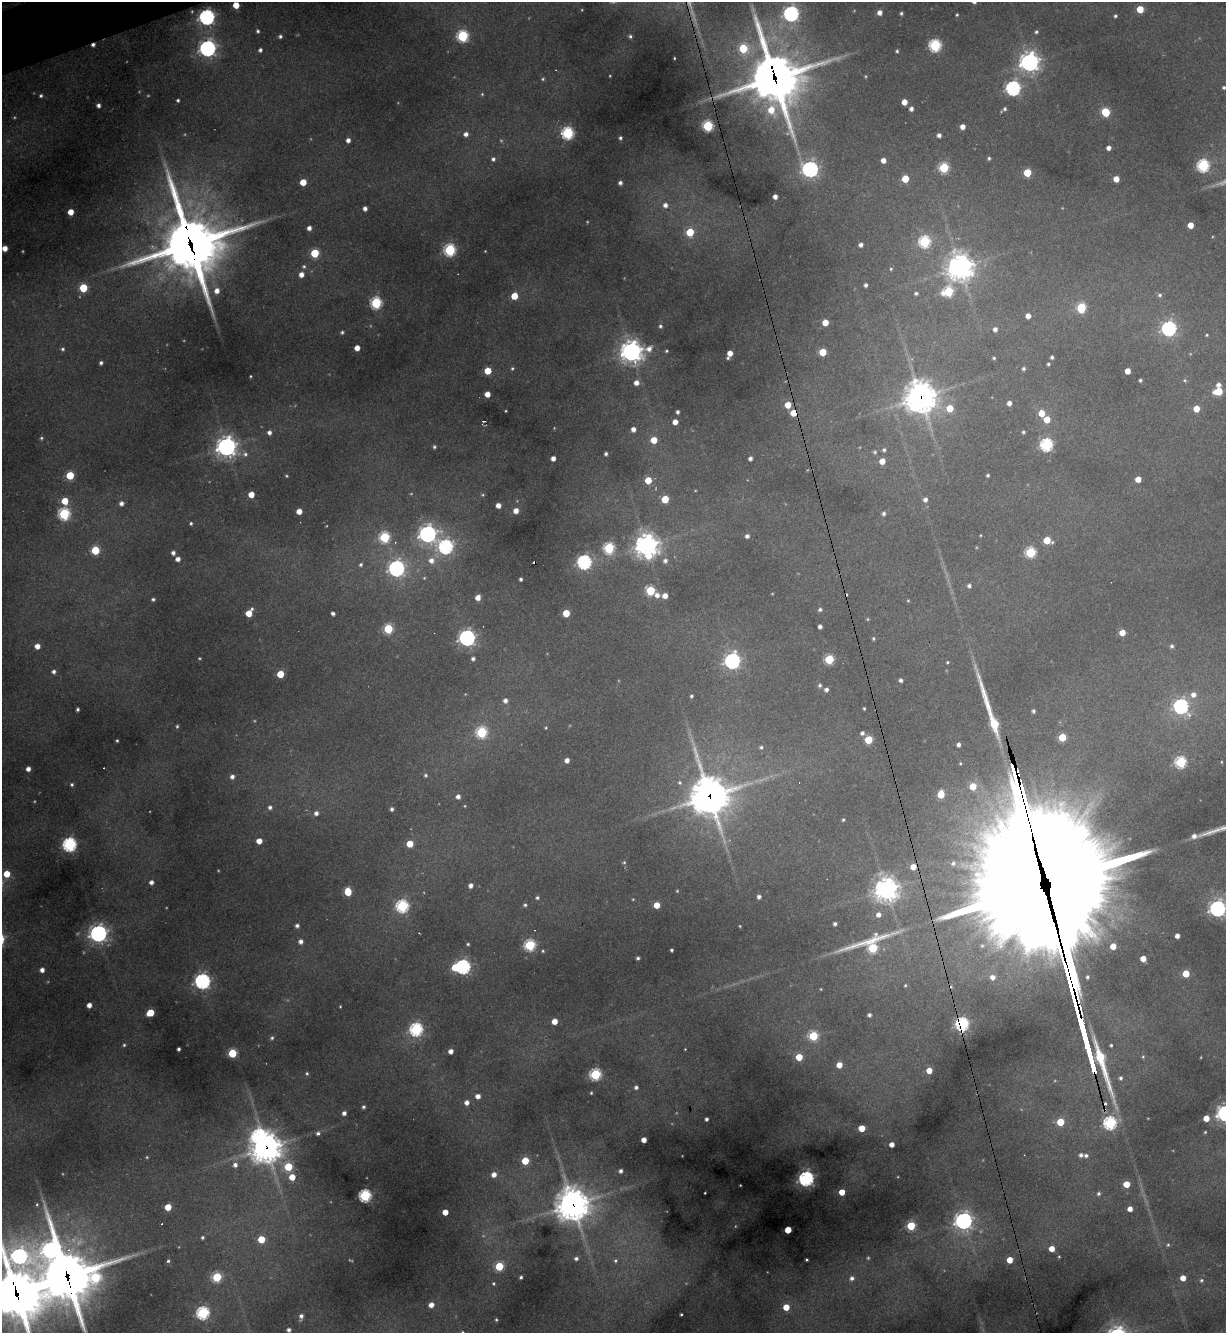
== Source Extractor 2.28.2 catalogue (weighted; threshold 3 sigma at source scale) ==
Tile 11 of 4 x 4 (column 3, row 3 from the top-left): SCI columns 2592-3815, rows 1332-2662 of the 5307 x 5324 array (HDU 1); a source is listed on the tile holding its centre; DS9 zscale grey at full resolution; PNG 1228 x 1335 px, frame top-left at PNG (2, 2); no overlay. Shown black and unused: <1% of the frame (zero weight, under 3 of 4 exposures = <1% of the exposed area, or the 3 px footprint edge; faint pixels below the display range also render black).
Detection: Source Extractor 2.28.2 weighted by HDU 2 'WHT'; one run over the whole footprint, this tile lists its part. Background 0.268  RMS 0.0096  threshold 0.0431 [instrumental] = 3 sigma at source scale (4.5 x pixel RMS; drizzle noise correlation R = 1.50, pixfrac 1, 0.05/0.05 arcsec/px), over >= 5 px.
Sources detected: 417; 35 too faint to see at this stretch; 1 inside a brighter object's white glare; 8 cosmic-ray / hot-pixel residue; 4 long thin detections or spike segments (spike, bleed or trail) — not listed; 4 inside a brighter listed object's ellipse — not listed separately; the other 365 listed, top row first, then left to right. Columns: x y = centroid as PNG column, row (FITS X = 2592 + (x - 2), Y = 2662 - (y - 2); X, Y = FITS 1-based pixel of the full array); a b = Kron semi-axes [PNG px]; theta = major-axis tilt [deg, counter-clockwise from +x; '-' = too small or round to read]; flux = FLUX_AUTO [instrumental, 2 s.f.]
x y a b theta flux
236 5 5 5 - 20
1140 9 5 5 - 29
880 13 5 5 - 7.4
901 13 4 3 - 2.1
791 14 7 7 - 330
957 15 3 3 - 1.4
1115 16 4 4 - 2.1
207 17 7 6 - 390
258 31 5 4 - 2.5
1036 32 4 4 - 2.1
280 36 4 4 - 2.6
462 36 6 6 - 150
630 36 4 4 - 2.1
935 45 6 6 - 160
208 48 7 7 - 480
743 48 6 6 - 60
260 50 5 4 - 3.2
897 51 4 3 - 1.7
674 58 3 2 - 1
1029 62 8 8 - 600
610 76 3 2 - 0.89
775 78 25 20 -75 4100
1224 87 4 4 - 2.1
1013 88 6 6 - 300
482 94 5 4 - 1.4
41 96 4 4 - 2.3
178 100 4 3 - 2
904 102 5 4 - 13
98 105 4 4 - 4.1
911 109 4 4 - 4.8
1004 109 8 4 37 3
1106 112 6 5 - 57
708 126 6 5 - 120
962 127 5 4 - 7.7
568 133 6 6 - 170
466 134 5 5 - 5.8
939 135 4 4 - 4.3
620 138 5 5 - 2.8
348 140 4 4 - 5.6
1109 148 4 4 - 6
989 158 5 4 - 2
493 159 6 6 - 3.3
883 160 5 4 - 8.6
1203 166 6 6 - 170
944 168 6 5 - 85
810 169 7 7 - 380
1027 173 5 5 - 41
905 179 5 5 - 28
1116 179 5 4 - 14
303 182 5 5 - 21
620 183 5 4 - 4.1
775 197 4 4 - 6.7
665 205 6 6 - 6.1
365 208 4 4 - 5
71 212 5 4 - 15
1190 225 5 4 - 15
309 228 4 4 - 5.9
690 232 5 5 - 44
924 242 6 6 - 140
191 244 28 25 -72 5300
861 245 5 4 - 4.7
5 248 5 4 - 11
450 250 6 6 - 150
485 251 3 2 - 0.75
315 253 5 5 - 50
304 266 6 6 - 2.4
960 267 10 10 - 1100
891 269 5 5 - 1.9
301 274 5 5 - 8.6
865 285 4 4 - 3.4
83 288 5 5 - 51
217 291 6 6 - 8.7
948 291 7 6 - 88
916 293 5 4 - 2.6
1160 295 6 6 - 2.9
514 296 5 5 - 26
376 303 6 6 - 140
1081 308 6 5 - 68
1028 316 4 4 - 8
825 322 5 5 - 19
660 326 5 5 - 2.4
1169 328 7 6 - 300
995 329 5 4 - 4.9
342 332 5 4 - 1.9
1207 335 5 4 - 1.5
357 348 4 4 - 11
63 349 5 5 - 2.4
666 351 4 3 - 1.6
632 352 10 9 - 770
823 352 5 5 - 30
730 354 7 4 67 12
1052 357 4 3 - 2.7
994 358 4 4 - 1.7
101 363 4 3 - 2.9
1048 364 4 3 - 2
512 368 5 5 - 1.7
1023 368 4 4 - 2.6
487 371 5 5 - 23
1127 371 5 4 - 13
250 376 3 3 - 1.1
1140 380 4 3 - 2
1185 380 6 5 - 1.9
636 383 6 5 - 8.4
1218 385 5 5 - 5.7
1218 391 7 5 10 40
487 394 5 4 - 11
921 397 12 11 - 1600
1009 403 5 4 - 6.5
788 405 5 5 - 19
950 408 5 5 - 26
1196 409 5 5 - 18
506 411 3 2 - 0.88
677 412 4 3 - 2.9
793 413 5 5 - 18
1041 413 6 5 - 18
1047 419 5 5 - 21
484 421 3 2 - 1
675 422 4 4 - 9.6
633 429 4 4 - 6.9
269 432 5 5 - 4.5
1023 432 4 3 - 2.1
41 438 5 4 - 1.9
654 440 5 5 - 22
1046 445 6 6 - 190
226 447 8 8 - 710
434 447 4 4 - 2.1
884 450 6 5 - 2.8
875 452 6 6 - 2.3
245 454 8 8 - 4.4
606 454 4 3 - 2.8
553 458 4 4 - 7.3
750 458 4 4 - 4
882 461 5 5 - 14
70 475 5 5 - 45
988 475 3 3 - 1.9
286 476 4 3 - 1.3
1138 479 5 4 - 14
648 480 5 5 - 25
251 494 5 4 - 16
665 499 5 5 - 34
925 500 5 5 - 4.9
65 501 6 5 - 21
121 503 5 5 - 5.1
498 505 4 4 - 8.5
299 511 5 4 - 11
516 511 5 5 - 9.8
64 514 6 6 - 150
883 514 6 5 - 3.1
191 523 3 3 - 1.7
428 534 7 7 - 540
980 535 3 3 - 0.89
747 536 4 4 - 4.2
384 537 6 6 - 110
1047 540 6 5 - 30
647 545 9 9 - 930
446 547 7 7 - 270
609 548 6 6 - 120
95 550 5 5 - 54
1030 552 6 5 - 100
173 553 4 4 - 4.2
178 559 4 4 - 6.2
431 560 8 8 - 9.3
665 561 6 6 - 4.6
584 562 6 6 - 260
361 565 6 5 - 2.4
396 568 7 7 - 420
521 579 4 3 - 2.7
969 586 5 5 - 3.6
650 591 6 5 - 70
657 595 6 6 - 6.3
665 596 5 5 - 8.9
478 598 5 4 - 9.5
153 599 4 3 - 2.3
820 609 5 4 - 2.7
249 613 6 5 - 21
333 613 4 4 - 3.4
566 613 5 5 - 30
820 627 4 4 - 4.3
388 629 5 5 - 74
1122 633 5 4 - 16
467 638 6 6 - 450
873 638 5 4 - 1.7
37 646 5 5 - 11
1172 646 5 4 - 2.5
200 658 4 3 - 1.2
473 659 4 4 - 3.1
829 659 5 5 - 72
732 661 7 6 - 380
947 662 4 3 - 1.4
54 672 5 5 - 4
280 674 5 5 - 30
901 680 4 4 - 3.2
820 685 5 5 - 2.5
826 689 4 4 - 3.7
465 694 4 3 - 0.77
1193 695 7 7 - 7.9
691 696 4 4 - 2
505 700 5 5 - 5.1
1181 706 7 7 - 310
864 708 3 3 - 1.4
77 709 3 3 - 2.6
1033 711 4 3 - 2.7
177 726 5 4 - 1.6
546 728 4 4 - 1.1
481 732 6 6 - 120
862 733 5 5 - 3.4
1062 737 5 5 - 40
868 740 5 5 - 46
117 741 3 3 - 1.3
958 745 4 4 - 4.1
761 747 6 5 - 2.3
567 760 4 4 - 6.9
1181 762 6 6 - 130
1221 762 4 3 - 1.1
960 763 4 3 - 1.2
28 769 4 4 - 6.8
426 775 5 5 - 2.2
232 777 6 5 - 5.1
680 782 7 6 - 2.9
72 784 4 4 - 1.9
973 786 6 5 - 24
941 794 6 5 - 30
458 796 5 5 - 5.6
710 796 16 14 -74 2700
465 806 4 4 - 0.98
270 807 6 5 - 3.5
392 809 4 4 - 3.4
316 813 5 5 - 5
843 820 4 4 - 1.7
1194 836 6 6 - 5.9
259 841 5 4 - 11
69 844 6 6 - 260
409 844 6 5 - 18
624 862 6 3 21 1.4
953 863 8 7 - 4.9
913 867 5 5 - 14
7 874 5 5 - 24
151 882 4 4 - 5.2
471 885 5 4 - 5.6
886 889 9 9 - 890
677 891 4 4 - 1.1
1051 891 122 17 -76 28000
348 892 6 5 - 36
759 897 4 4 - 3.5
537 898 4 4 - 2.3
525 905 4 4 - 2
657 905 5 5 - 17
402 906 6 6 - 180
1218 909 7 7 - 460
878 915 6 5 - 6.7
835 924 4 4 - 3.2
297 926 5 4 - 3.8
740 926 3 2 - 0.92
98 933 7 7 - 550
419 933 3 2 - 0.58
1177 936 4 4 - 7.2
301 941 5 5 - 5.6
468 944 4 4 - 1.6
530 945 6 6 - 130
872 946 33 14 16 130
982 946 8 7 - 3.5
1113 946 5 4 - 17
671 950 4 3 - 1.9
543 951 5 4 - 1.6
638 958 4 3 - 2.6
1143 959 5 5 - 13
455 967 6 5 - 25
463 967 6 6 - 300
42 970 4 4 - 6.7
1186 974 5 5 - 29
992 977 5 5 - 7.7
1087 977 6 5 - 2.5
202 981 6 6 - 360
905 985 5 5 - 1.7
821 989 4 3 - 0.97
89 1005 4 4 - 8.3
340 1006 3 2 - 0.98
150 1013 5 5 - 37
869 1015 5 5 - 3.5
554 1021 5 4 - 14
962 1024 6 6 - 210
416 1029 6 6 - 210
813 1036 6 6 - 75
272 1038 5 5 - 2.2
124 1045 4 4 - 1.6
1111 1045 4 4 - 1.8
179 1049 3 3 - 2.9
685 1049 3 2 - 0.83
451 1051 4 4 - 7.9
232 1053 5 5 - 57
799 1057 5 5 - 26
1143 1057 5 4 - 1.5
1201 1057 3 2 - 0.71
839 1065 5 5 - 13
929 1070 5 5 - 15
307 1073 5 5 - 1.8
595 1074 6 6 - 140
1121 1078 5 5 - 2.7
636 1087 4 4 - 3
591 1093 3 3 - 1.2
478 1096 5 5 - 6.1
467 1102 5 5 - 6.3
363 1107 4 4 - 2.2
344 1113 4 4 - 5
1206 1118 5 4 - 16
706 1119 4 3 - 3
1060 1122 5 5 - 37
1110 1123 6 6 - 210
862 1128 5 5 - 21
1205 1132 3 3 - 1.2
318 1133 6 5 - 3.3
258 1136 9 7 56 200
644 1140 4 4 - 10
892 1144 4 4 - 8.5
266 1148 11 10 - 1600
1081 1155 5 5 - 4.1
147 1157 4 4 - 1.2
525 1161 5 5 - 34
235 1165 7 6 - 5.9
288 1167 10 9 - 52
620 1171 4 4 - 3.9
494 1174 6 5 - 8
292 1177 6 5 - 18
806 1179 6 6 - 350
1126 1184 5 5 - 21
740 1185 3 2 - 0.72
842 1192 5 4 - 18
705 1193 3 2 - 0.93
1099 1193 5 5 - 2.8
365 1195 6 5 - 190
573 1204 13 12 - 1600
168 1207 5 5 - 22
1130 1209 4 4 - 9.5
445 1212 4 4 - 14
964 1221 8 7 - 500
911 1226 5 5 - 65
788 1230 4 4 - 25
202 1237 5 4 - 2.2
261 1239 5 5 - 33
1168 1245 6 5 - 1.8
1052 1249 5 4 - 14
19 1256 22 15 -32 420
1059 1257 3 3 - 1
576 1258 5 5 - 3.5
807 1260 3 3 - 1.4
1010 1260 5 4 - 19
168 1261 5 4 - 2
615 1261 6 6 - 2.5
499 1266 6 5 - 51
67 1277 36 25 -78 4900
217 1277 6 5 - 77
521 1277 3 3 - 2.4
852 1278 7 6 - 5.1
1183 1278 4 4 - 13
1201 1280 6 6 - 2.4
494 1284 5 5 - 1.6
17 1294 22 17 -77 3500
431 1305 5 4 - 8.6
786 1307 5 5 - 19
203 1313 6 6 - 190
681 1314 3 2 - 1.2
301 1316 6 4 75 4.3
496 1320 4 3 - 1.3
289 1330 4 4 - 4
462 1332 4 3 - 1.6
Overlapping masked pixels (flux is a lower limit): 12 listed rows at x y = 775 78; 191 244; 921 397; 793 413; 710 796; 1051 891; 962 1024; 1110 1123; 266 1148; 573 1204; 67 1277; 17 1294
Isophote crosses this tile's border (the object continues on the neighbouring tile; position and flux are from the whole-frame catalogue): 6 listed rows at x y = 1224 87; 1218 909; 19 1256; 67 1277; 17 1294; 462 1332